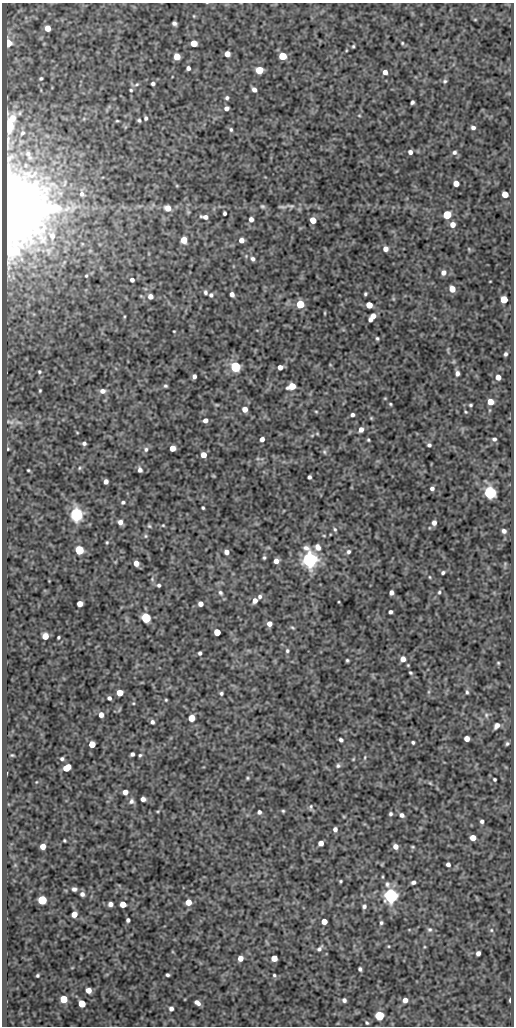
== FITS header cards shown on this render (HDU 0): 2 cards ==
NAXIS1  =                  512
NAXIS2  =                 1024

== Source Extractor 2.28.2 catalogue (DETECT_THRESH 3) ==
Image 512 x 1024 px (HDU 0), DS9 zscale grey, 1 PNG px = 1 image px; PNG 516 x 1028 px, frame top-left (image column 1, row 1024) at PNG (2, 3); no overlay
Background 74.7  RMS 0.5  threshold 1.49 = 3 sigma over >= 5 px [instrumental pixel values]
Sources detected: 245; all 245 listed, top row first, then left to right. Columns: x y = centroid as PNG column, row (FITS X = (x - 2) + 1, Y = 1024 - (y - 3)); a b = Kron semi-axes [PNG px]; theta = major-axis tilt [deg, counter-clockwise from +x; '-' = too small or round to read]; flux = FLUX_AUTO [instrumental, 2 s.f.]
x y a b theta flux
194 16 5 3 - 30
475 20 4 3 - 25
174 23 4 4 - 88
48 28 5 5 - 380
8 43 9 7 -83 310
194 43 5 5 - 580
402 43 4 4 - 36
353 46 3 2 - 37
227 54 5 5 - 280
283 56 5 5 - 1100
177 57 5 5 - 620
188 68 4 4 - 100
259 70 5 5 - 960
385 72 4 4 - 160
41 78 4 3 - 52
445 81 6 4 30 53
137 84 7 4 31 59
153 84 4 3 - 70
254 89 5 4 - 130
131 90 4 3 - 39
227 98 5 4 - 67
412 102 4 3 - 70
227 108 4 4 - 120
359 115 5 3 - 28
12 118 9 8 - 280
146 118 4 3 - 62
139 120 4 3 - 55
117 121 4 3 - 34
8 125 8 5 -89 1300
473 128 5 4 - 89
231 129 5 4 - 51
22 133 5 4 - 49
410 152 4 4 - 110
454 152 6 5 - 83
28 153 7 5 -74 64
456 183 5 5 - 290
82 194 10 7 -78 160
505 194 5 5 - 430
262 206 6 5 - 55
290 206 17 6 -3 160
10 207 18 16 -75 250000
67 208 15 8 35 350
168 208 7 6 - 280
188 212 6 4 -72 45
224 213 4 3 - 63
447 215 5 5 - 1600
205 217 8 4 -10 150
251 219 5 4 - 140
313 220 5 5 - 460
453 225 5 5 - 250
52 236 12 9 -64 290
184 240 5 5 - 510
241 240 4 4 - 210
385 249 5 5 - 190
469 249 6 3 -72 37
253 259 6 5 - 91
443 272 7 6 - 150
86 276 4 3 - 33
132 280 4 4 - 110
490 281 3 2 - 18
452 289 5 5 - 390
205 292 6 5 - 72
232 294 5 4 - 160
365 294 3 3 - 47
211 295 6 6 - 76
150 296 6 5 - 160
504 299 5 5 - 860
300 304 5 5 - 1300
369 305 5 5 - 430
325 313 5 3 - 29
373 316 5 5 - 220
124 317 5 3 - 30
370 320 4 3 - 98
174 331 3 2 - 26
377 338 3 3 - 44
448 349 6 3 71 33
505 354 4 3 - 70
235 367 5 5 - 4000
280 367 4 4 - 200
39 372 4 4 - 46
457 373 6 5 - 110
194 376 5 4 - 110
498 377 5 4 - 220
165 386 4 3 - 49
292 386 6 5 - 590
40 390 3 3 - 36
102 391 7 6 - 160
490 402 5 5 - 360
390 404 3 2 - 35
217 405 7 3 -1 43
470 405 4 3 - 41
245 409 5 5 - 250
316 411 5 3 - 32
466 412 4 3 - 33
352 415 4 3 - 88
371 418 4 4 - 34
205 420 5 4 - 150
10 422 14 5 -16 130
361 430 5 4 - 170
77 432 4 3 - 25
317 434 6 4 -1 42
262 439 4 4 - 160
494 439 5 4 - 70
368 440 4 3 - 39
84 443 4 4 - 75
429 445 4 4 - 67
172 448 5 5 - 330
8 449 4 3 - 31
146 449 7 6 - 84
324 452 7 5 -69 63
203 455 5 4 - 320
79 468 5 3 - 36
28 470 3 2 - 32
140 470 5 4 - 110
213 476 5 3 - 28
309 477 4 4 - 74
106 482 4 4 - 150
432 488 5 4 - 93
490 492 6 5 - 7400
123 502 5 4 - 57
203 508 3 3 - 43
77 515 6 5 - 9600
120 522 5 5 - 160
434 523 5 4 - 150
163 525 4 4 - 30
149 526 5 4 - 42
335 529 6 4 -68 54
504 531 4 4 - 100
146 536 6 5 - 49
324 536 5 3 - 30
107 542 4 3 - 34
318 547 8 6 -63 200
79 550 5 5 - 2100
226 552 4 4 - 180
348 552 6 5 - 79
264 558 4 3 - 48
309 559 6 6 - 17000
276 561 5 4 - 180
136 563 5 4 - 220
443 573 4 3 - 61
430 577 4 3 - 27
159 585 4 4 - 62
439 592 5 4 - 45
220 593 7 6 - 76
391 593 4 4 - 130
260 596 6 5 - 82
255 601 5 5 - 180
339 602 4 2 - 26
80 604 5 4 - 270
200 604 4 4 - 170
390 612 4 4 - 78
146 618 5 5 - 2800
269 624 5 4 - 210
292 628 6 4 -20 42
217 632 5 5 - 620
45 636 5 5 - 470
58 637 3 3 - 41
287 651 6 5 - 58
200 653 4 3 - 67
403 659 5 5 - 220
347 660 3 3 - 44
498 663 4 3 - 34
411 673 4 3 - 41
467 692 6 4 -80 53
120 693 5 5 - 460
221 693 4 4 - 56
109 698 4 3 - 84
166 700 3 3 - 33
133 703 5 3 - 30
101 715 5 4 - 180
486 715 6 5 - 71
192 718 5 5 - 580
152 722 4 4 - 81
497 726 6 4 50 140
467 739 5 4 - 240
341 740 4 4 - 78
413 742 3 3 - 52
507 743 4 4 - 52
92 744 5 5 - 540
132 754 4 4 - 81
12 755 4 4 - 37
140 755 5 4 - 47
62 759 4 4 - 62
353 759 4 3 - 31
338 766 6 6 - 68
67 768 6 5 - 520
247 778 4 3 - 37
494 779 3 3 - 44
36 782 4 2 - 20
430 783 6 4 -45 36
125 792 5 4 - 200
143 799 5 4 - 150
131 801 7 7 - 100
311 807 7 4 85 55
158 811 5 3 - 32
283 811 4 4 - 40
259 812 4 4 - 89
390 814 4 4 - 61
402 815 6 5 - 110
482 821 4 3 - 74
335 829 5 5 - 110
473 838 5 4 - 350
64 841 3 3 - 36
321 843 5 4 - 220
43 846 5 4 - 330
395 846 5 5 - 200
412 847 4 3 - 37
448 864 4 3 - 95
383 877 4 3 - 29
340 881 3 3 - 37
413 882 4 3 - 85
387 884 9 7 -77 110
74 889 5 4 - 96
82 894 5 4 - 110
391 896 6 5 - 13000
42 900 5 5 - 2300
188 902 5 5 - 400
110 904 4 4 - 150
123 904 5 4 - 430
364 906 5 5 - 78
74 914 5 4 - 310
128 920 4 4 - 83
324 921 5 4 - 380
381 923 4 4 - 54
430 929 6 6 - 71
491 930 5 4 - 39
388 946 4 3 - 26
319 948 8 4 47 83
478 953 5 4 - 110
240 958 5 4 - 240
274 958 5 5 - 430
360 969 4 3 - 65
38 975 3 3 - 47
167 975 4 3 - 66
274 975 5 4 - 49
88 990 5 4 - 260
64 999 5 5 - 890
344 1000 5 4 - 90
405 1000 5 5 - 190
510 1000 4 2 - 47
82 1003 5 5 - 900
197 1003 6 4 -37 150
171 1009 5 5 - 100
379 1016 5 5 - 2500
367 1023 5 4 - 49